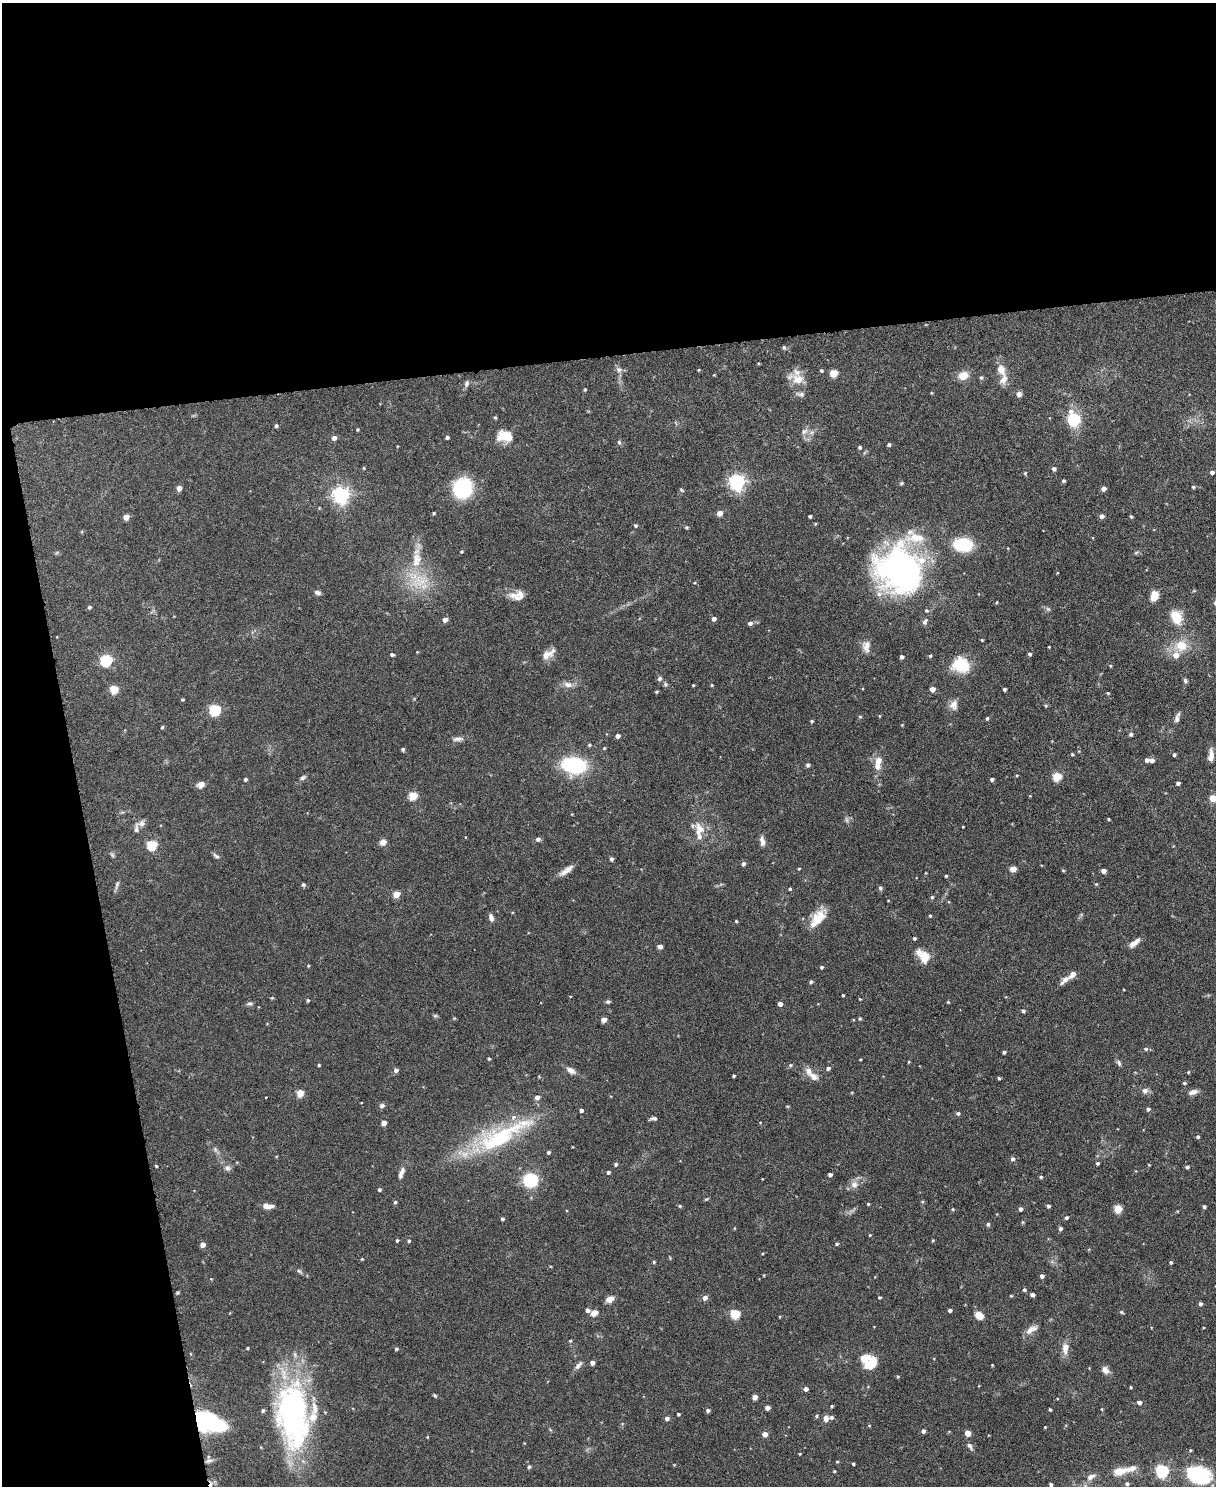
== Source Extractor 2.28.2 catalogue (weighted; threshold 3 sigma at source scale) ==
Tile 1 of 4 x 3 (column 1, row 1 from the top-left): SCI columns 3-1216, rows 3104-4587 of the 4863 x 4841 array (HDU 1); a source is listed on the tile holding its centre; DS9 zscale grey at full resolution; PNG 1218 x 1488 px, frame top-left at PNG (2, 3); no overlay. Shown black and unused: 30% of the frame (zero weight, under 3 of 6 exposures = <1% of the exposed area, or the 3 px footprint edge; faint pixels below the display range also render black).
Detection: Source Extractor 2.28.2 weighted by HDU 2 'WHT'; one run over the whole footprint, this tile lists its part. Background 0.12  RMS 0.0041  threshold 0.0169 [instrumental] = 3 sigma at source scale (4.09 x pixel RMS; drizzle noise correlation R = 1.36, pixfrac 0.8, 0.05/0.05 arcsec/px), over >= 5 px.
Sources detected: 329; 3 inside a brighter object's white glare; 1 cosmic-ray / hot-pixel residue — not listed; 19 inside a brighter listed object's ellipse — not listed separately; the other 306 listed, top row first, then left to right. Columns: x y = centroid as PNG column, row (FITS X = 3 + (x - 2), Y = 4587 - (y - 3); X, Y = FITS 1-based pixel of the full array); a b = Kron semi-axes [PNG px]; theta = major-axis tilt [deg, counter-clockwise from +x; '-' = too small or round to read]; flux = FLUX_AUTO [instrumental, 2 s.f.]
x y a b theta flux
784 347 5 5 - 0.67
1001 369 10 7 -65 4.3
619 370 9 7 -44 1.4
699 370 5 3 - 0.34
821 370 4 4 - 0.55
833 373 5 5 - 10
963 375 11 9 17 4.5
981 377 6 5 - 0.69
798 379 16 14 0 5.7
1004 379 15 9 67 3.2
466 384 10 6 67 1.1
585 389 4 3 - 0.5
801 394 12 6 -9 1.3
1019 394 7 7 - 1.3
495 417 5 3 - 0.49
1074 419 7 6 - 45
276 426 4 4 - 0.81
357 429 3 3 - 0.43
804 431 10 7 29 1.7
505 436 17 11 -6 8.1
447 437 4 3 - 0.83
334 438 5 5 - 1.8
619 442 6 5 - 0.66
889 444 4 4 - 0.76
860 447 4 4 - 0.72
364 468 4 4 - 0.38
1054 469 4 4 - 1.1
1212 472 4 4 - 1.1
1025 473 4 4 - 0.46
1063 481 4 4 - 0.64
737 482 6 6 - 130
901 483 6 4 21 0.5
1193 487 5 4 - 0.51
179 488 6 5 - 1.5
463 488 17 16 - 30
1103 489 4 4 - 1.8
681 490 7 4 -51 0.51
341 495 6 6 - 150
434 513 3 3 - 0.46
720 513 5 4 - 3.3
810 516 3 3 - 0.62
1102 516 4 4 - 1.9
126 517 4 4 - 3.4
1131 517 4 3 - 0.55
635 525 4 4 - 0.64
687 527 5 4 - 0.52
963 545 15 10 -7 23
461 551 4 4 - 0.44
1136 553 6 4 20 0.55
416 559 15 14 - 5.9
902 568 56 37 -79 100
419 581 30 19 18 14
317 592 8 5 -14 1.2
520 595 15 12 34 4.2
1154 596 9 7 73 5.5
997 602 4 3 - 0.34
89 607 4 4 - 0.74
1048 609 7 4 -44 0.65
1176 617 11 9 -67 10
714 619 4 4 - 1.5
445 620 5 4 - 2.3
925 622 9 6 64 1.1
750 623 5 5 - 1.2
982 640 4 4 - 0.33
866 646 16 10 89 3.3
1181 646 19 17 -2 8.4
1049 647 3 2 - 0.28
417 652 3 3 - 0.26
392 654 4 4 - 0.79
547 654 17 10 23 3.3
1029 654 4 4 - 0.77
930 656 4 3 - 0.56
902 657 4 4 - 1.2
106 660 6 5 - 45
961 665 17 14 -17 14
1110 666 4 4 - 0.39
660 679 6 5 - 1
1185 681 6 5 - 0.77
665 684 7 5 -76 0.77
568 685 13 8 -6 2.4
693 685 3 3 - 0.32
712 685 4 3 - 0.42
932 689 4 4 - 3
1004 689 3 3 - 0.81
114 690 7 7 - 5.9
656 692 4 3 - 0.5
1108 693 4 3 - 0.42
183 699 4 4 - 0.46
414 699 4 4 - 0.36
954 705 13 10 86 2.6
1046 705 5 3 - 0.44
215 710 6 5 - 39
879 716 5 3 - 0.31
860 717 5 4 - 0.41
1177 717 16 6 71 1.6
987 718 4 3 - 0.6
812 721 4 3 - 0.48
902 725 4 3 - 0.29
162 727 4 4 - 0.46
1131 734 5 5 - 0.83
618 736 4 4 - 1.7
458 739 15 6 5 1.6
589 745 5 4 - 0.56
604 748 4 4 - 0.4
403 749 4 4 - 0.69
1072 754 4 4 - 0.36
1174 755 4 4 - 0.75
1211 755 16 6 85 2.6
1147 760 4 4 - 1.5
1152 760 4 4 - 1.8
878 763 20 8 79 4.7
574 765 15 10 -7 50
808 765 5 4 - 1.1
1017 775 4 3 - 0.33
1057 776 5 5 - 17
303 778 7 5 32 0.88
245 779 4 4 - 0.72
992 779 4 4 - 1
1178 783 4 4 - 1.2
201 785 10 7 25 1.9
413 796 5 5 - 13
1030 796 3 3 - 0.28
1213 798 5 4 - 9.6
1109 819 3 3 - 0.44
846 820 9 4 -81 0.81
141 823 9 8 - 1.6
700 828 18 10 -48 4.7
538 839 6 5 - 1
762 841 14 6 -81 1.8
383 842 7 6 - 2.3
152 845 5 5 - 25
112 855 7 5 -47 0.66
216 856 9 5 -43 0.93
611 859 4 4 - 1.1
743 864 5 4 - 1.1
799 869 4 3 - 0.38
1013 869 4 4 - 5.6
566 870 20 6 35 2.8
1063 870 5 3 - 0.36
1103 871 4 4 - 2.3
946 876 3 3 - 0.47
1096 884 4 4 - 0.41
117 885 13 5 76 1
303 885 4 4 - 0.79
880 888 6 5 - 0.75
790 889 4 4 - 0.55
396 894 5 4 - 6.2
932 897 4 4 - 0.54
930 916 4 3 - 0.43
491 918 9 5 -76 1.6
818 918 27 12 51 7.3
736 921 4 4 - 0.41
914 938 3 3 - 0.55
1134 943 14 5 38 2.6
660 947 6 5 - 1.1
923 956 19 11 -50 5.8
308 966 4 3 - 0.37
822 967 4 4 - 0.59
1065 979 15 6 45 2.4
811 982 4 3 - 0.81
843 995 3 3 - 0.43
570 996 3 2 - 0.24
860 999 3 3 - 0.28
308 1000 4 4 - 0.52
608 1002 6 5 - 0.73
948 1002 4 3 - 0.36
250 1004 8 6 1 0.87
780 1004 4 4 - 1.9
1023 1011 4 4 - 0.86
435 1016 6 5 - 0.58
860 1019 4 4 - 0.52
604 1020 4 4 - 3.5
1146 1049 6 5 - 0.79
1004 1052 3 3 - 0.76
489 1059 3 3 - 0.52
860 1059 3 2 - 0.31
908 1062 4 3 - 0.33
1119 1063 9 5 -67 0.94
319 1065 3 3 - 0.48
790 1065 5 5 - 0.58
828 1068 4 4 - 1
396 1070 5 4 - 1.4
571 1070 11 7 -30 2.2
1188 1072 4 4 - 0.41
539 1076 4 4 - 0.34
734 1076 3 3 - 0.64
813 1076 16 10 -28 3.2
999 1078 4 3 - 0.53
1184 1083 4 3 - 0.56
1145 1090 9 7 15 1.4
1193 1092 12 6 15 2
300 1093 5 4 - 8.5
382 1106 8 6 16 1
787 1106 5 3 - 0.34
1148 1109 4 4 - 0.85
581 1110 4 4 - 0.99
958 1113 5 4 - 0.8
654 1119 8 4 6 0.97
384 1123 4 4 - 3.1
1198 1137 4 4 - 0.72
497 1140 94 26 28 41
215 1149 7 5 -47 0.86
548 1152 4 4 - 0.64
276 1156 4 3 - 0.28
1013 1159 5 5 - 1
1097 1163 4 4 - 0.7
616 1164 4 4 - 0.75
156 1166 3 2 - 0.41
1187 1167 4 4 - 0.77
227 1168 8 8 - 1.5
608 1172 4 4 - 0.77
401 1173 17 6 72 2.2
830 1175 4 3 - 1.1
1041 1177 5 4 - 0.58
530 1180 12 11 - 18
854 1184 10 9 - 2.5
379 1190 4 4 - 0.69
706 1199 6 4 40 0.48
395 1202 4 4 - 0.59
922 1202 5 3 - 0.4
868 1204 3 3 - 0.42
267 1206 11 5 -7 3.2
680 1206 4 4 - 0.51
1048 1206 4 3 - 0.9
1204 1206 4 4 - 0.71
953 1209 5 4 - 0.46
1020 1209 4 4 - 1.1
1118 1209 5 5 - 13
1066 1218 4 4 - 0.67
502 1219 4 3 - 0.72
988 1224 6 4 -76 0.62
734 1228 4 3 - 0.27
1060 1228 4 4 - 0.97
870 1235 4 3 - 0.33
397 1240 4 3 - 0.54
933 1240 4 4 - 0.4
409 1241 5 4 - 0.59
837 1244 4 4 - 0.62
203 1245 4 4 - 2.8
670 1258 4 4 - 0.35
362 1259 4 4 - 0.33
654 1262 4 4 - 0.45
1171 1262 3 3 - 0.65
299 1271 8 4 -41 0.82
1042 1276 4 4 - 1.3
1024 1290 4 4 - 0.63
177 1292 4 3 - 0.51
1032 1295 4 4 - 1.4
1011 1296 3 3 - 0.38
879 1297 4 4 - 0.51
705 1298 5 5 - 2.1
610 1299 8 6 20 3.2
1200 1304 4 4 - 1.1
587 1310 5 4 - 1.2
950 1310 4 3 - 1
1121 1312 5 4 - 0.51
594 1313 7 5 36 3.1
735 1314 5 5 - 19
979 1315 8 6 -36 4.1
1031 1329 16 7 32 2.7
570 1341 4 4 - 0.47
247 1348 3 3 - 0.43
1065 1348 16 8 86 3.4
396 1349 4 4 - 0.61
592 1363 4 4 - 1.9
871 1363 17 10 49 7.2
578 1365 12 6 49 1.6
992 1365 3 2 - 0.3
1105 1370 10 7 -44 2.1
898 1376 4 4 - 0.44
1131 1387 3 3 - 0.44
806 1389 4 4 - 1.7
435 1395 5 4 - 0.52
755 1397 4 4 - 3
1139 1403 5 4 - 1.4
832 1406 4 4 - 0.41
767 1408 4 4 - 2.3
1102 1409 5 3 - 0.31
708 1410 5 4 - 0.92
1050 1410 3 3 - 0.54
678 1414 3 3 - 0.58
293 1415 80 36 -85 97
816 1416 5 4 - 0.55
667 1418 5 5 - 1.4
826 1418 7 6 - 2
204 1423 16 9 -3 160
869 1426 4 3 - 0.28
1045 1427 3 2 - 0.3
923 1431 4 4 - 1.3
968 1433 4 4 - 4.6
765 1434 4 4 - 3.1
427 1437 4 3 - 0.29
970 1446 11 5 -52 1.3
1190 1450 4 3 - 0.48
800 1454 3 3 - 0.35
209 1461 11 5 15 1.4
837 1462 4 4 - 0.39
853 1464 3 3 - 0.57
529 1467 4 4 - 0.75
834 1471 3 3 - 0.37
1120 1471 21 9 14 5.5
1162 1471 6 6 - 60
1199 1475 31 21 -17 21
1090 1477 12 7 26 2.2
1051 1484 3 3 - 0.87
1127 1484 5 4 - 0.83
Overlapping masked pixels (flux is a lower limit): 1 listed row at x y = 204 1423
Isophote crosses this tile's border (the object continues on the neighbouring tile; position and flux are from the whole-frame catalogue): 1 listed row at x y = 1213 798